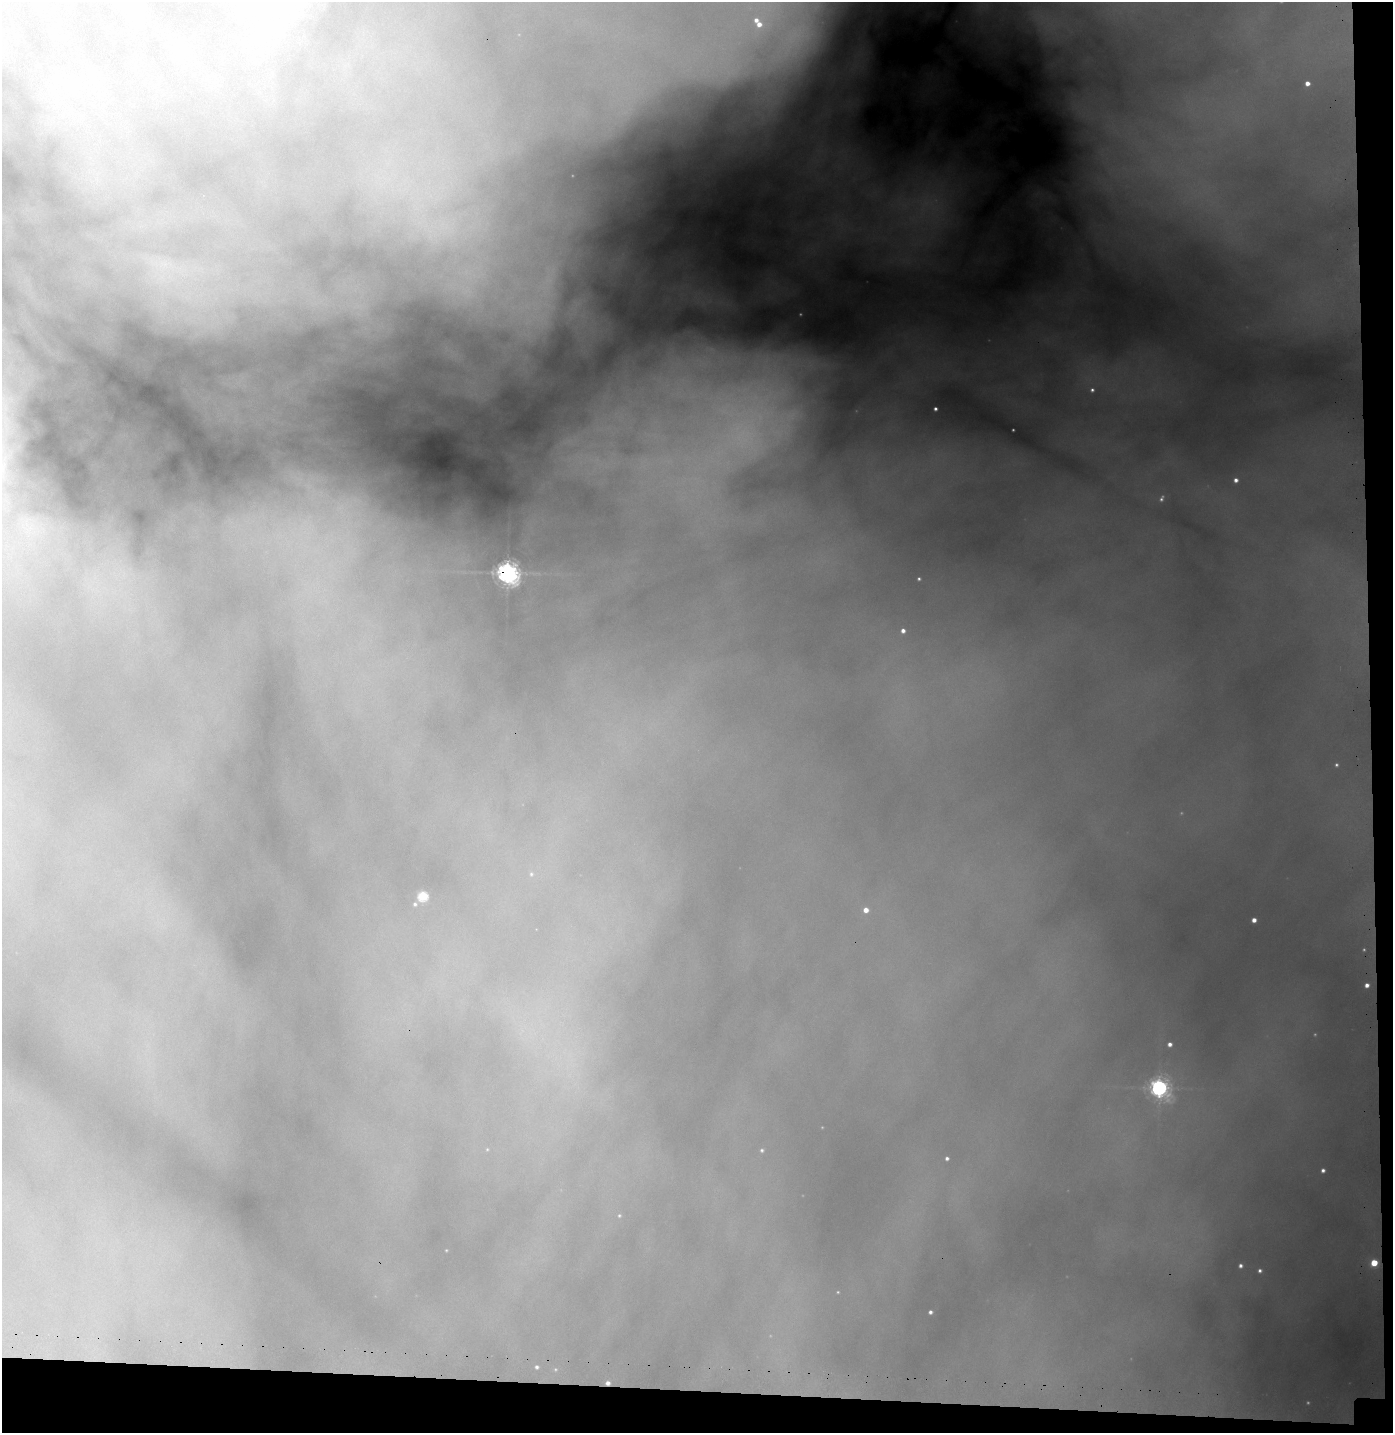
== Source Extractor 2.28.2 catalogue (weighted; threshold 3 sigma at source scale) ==
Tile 9 of 3 x 3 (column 3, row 3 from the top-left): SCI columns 2885-4275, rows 23-1453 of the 4377 x 4339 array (HDU 1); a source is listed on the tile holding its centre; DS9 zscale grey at full resolution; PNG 1395 x 1435 px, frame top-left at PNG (2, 2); no overlay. Shown black and unused: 5% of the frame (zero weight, under 3 of 6 exposures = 4% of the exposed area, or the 3 px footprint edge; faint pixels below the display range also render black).
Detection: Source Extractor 2.28.2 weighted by HDU 2 'WHT'; one run over the whole footprint, this tile lists its part. Background 1.15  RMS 0.032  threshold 0.133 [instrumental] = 3 sigma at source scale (4.09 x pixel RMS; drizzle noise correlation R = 1.36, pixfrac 0.8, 0.05/0.05 arcsec/px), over >= 5 px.
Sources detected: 30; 3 too faint to see at this stretch — not listed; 1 inside a brighter listed object's ellipse — not listed separately; the other 26 listed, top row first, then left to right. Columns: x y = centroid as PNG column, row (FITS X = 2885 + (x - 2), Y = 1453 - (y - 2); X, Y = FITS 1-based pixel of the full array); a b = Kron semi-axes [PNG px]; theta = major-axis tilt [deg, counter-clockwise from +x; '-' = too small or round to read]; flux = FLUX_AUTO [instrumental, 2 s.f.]
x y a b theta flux
759 24 8 8 - 30
1307 83 5 5 - 19
1092 390 5 4 - 5.8
935 409 3 3 - 6.2
1236 480 5 5 - 11
507 572 10 7 -10 2200
919 579 3 2 - 3.5
903 631 4 4 - 10
531 874 5 5 - 4.3
423 896 5 5 - 190
415 904 4 4 - 4.1
866 910 5 5 - 18
1254 920 4 4 - 15
1367 985 4 4 - 12
1170 1044 4 4 - 10
1159 1088 7 6 - 1300
762 1150 4 4 - 4
947 1158 4 3 - 5.9
1323 1170 4 4 - 7.5
619 1215 4 4 - 3.1
1374 1263 5 5 - 65
1240 1266 5 5 - 8.3
1260 1271 5 5 - 6.9
930 1312 4 3 - 6.1
537 1367 4 3 - 4.7
608 1383 4 4 - 9
Overlapping masked pixels (flux is a lower limit): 2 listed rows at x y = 507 572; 608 1383